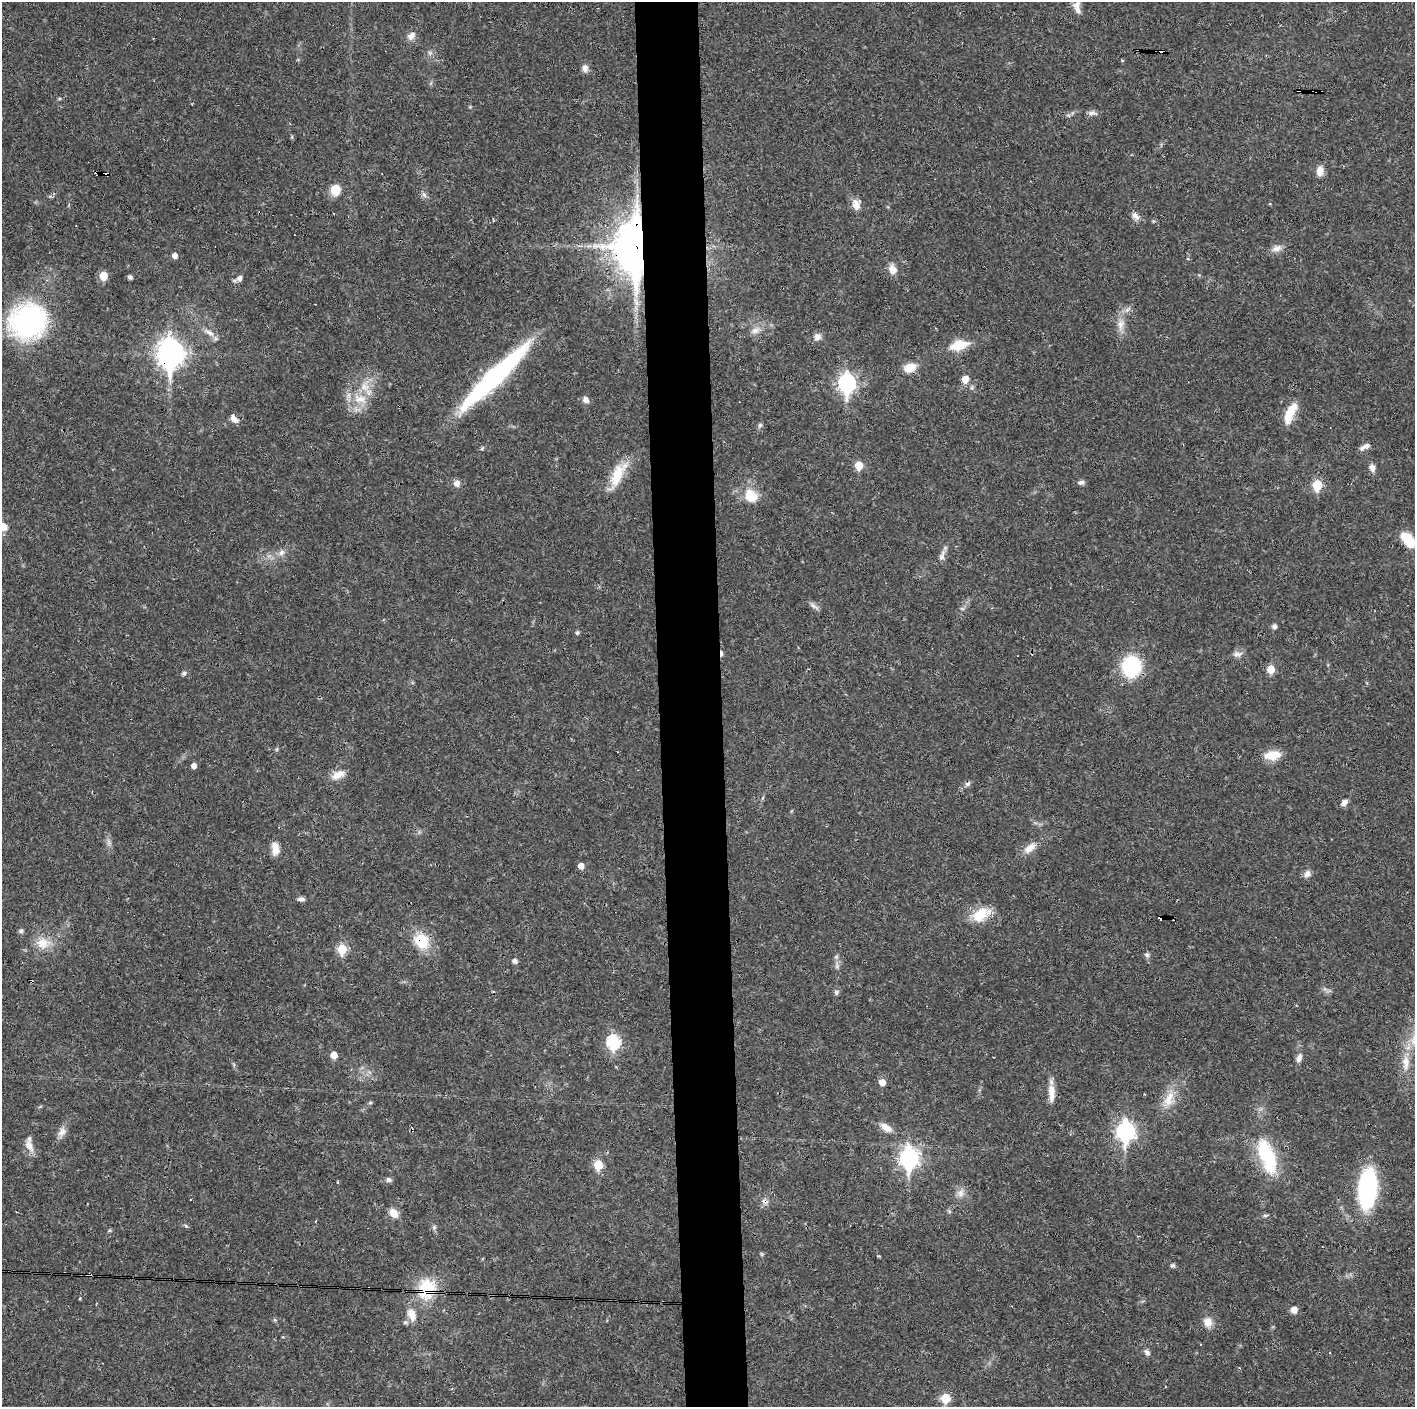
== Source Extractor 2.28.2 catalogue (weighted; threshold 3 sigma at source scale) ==
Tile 5 of 3 x 3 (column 2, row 2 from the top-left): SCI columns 1414-2826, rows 1406-2810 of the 4239 x 4216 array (HDU 1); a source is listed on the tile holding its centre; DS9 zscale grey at full resolution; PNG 1417 x 1409 px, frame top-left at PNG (2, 2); no overlay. Shown black and unused: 5% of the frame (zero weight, under 3 of 4 exposures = <1% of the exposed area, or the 3 px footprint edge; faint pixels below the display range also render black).
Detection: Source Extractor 2.28.2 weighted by HDU 2 'WHT'; one run over the whole footprint, this tile lists its part. Background 0.027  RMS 0.0023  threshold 0.0105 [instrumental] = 3 sigma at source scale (4.5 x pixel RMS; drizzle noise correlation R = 1.50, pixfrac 1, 0.05/0.05 arcsec/px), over >= 5 px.
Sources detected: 133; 1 inside a brighter object's white glare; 7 cosmic-ray / hot-pixel residue — not listed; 3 inside a brighter listed object's ellipse — not listed separately; the other 122 listed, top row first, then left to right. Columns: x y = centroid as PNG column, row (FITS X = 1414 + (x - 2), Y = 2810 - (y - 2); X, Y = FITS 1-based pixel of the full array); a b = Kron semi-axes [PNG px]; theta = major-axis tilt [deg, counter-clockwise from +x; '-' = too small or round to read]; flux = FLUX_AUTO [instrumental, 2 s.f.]
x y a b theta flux
1076 5 13 9 59 1.4
411 36 11 8 40 1.4
1162 51 4 4 - 2.9
430 53 7 4 -71 0.46
1122 60 5 3 - 0.22
585 68 10 8 -88 1.1
1314 91 9 3 -2 18
470 107 5 4 - 0.26
1092 113 12 6 -5 0.93
1320 171 13 8 85 1.7
105 173 6 3 1 2.8
335 190 12 11 - 3.4
424 195 8 5 -46 0.6
856 205 14 9 -73 2
1135 216 12 7 -42 1.2
636 247 19 12 -90 710
1277 248 15 7 18 1.4
175 256 5 4 - 1.4
892 269 12 9 -64 1.9
103 276 5 5 - 6.2
130 277 4 4 - 0.51
240 278 6 5 - 0.8
1127 310 8 5 45 0.76
28 321 25 23 29 54
1120 324 13 9 90 2
755 331 12 8 11 1.4
209 333 16 6 -35 1.5
817 337 10 9 - 1.2
959 345 20 10 14 5.4
170 353 12 9 -89 220
910 367 12 8 18 3.6
495 376 82 13 44 47
965 379 9 7 75 2
847 383 9 7 -89 73
365 387 14 11 -11 2.9
360 399 21 11 -9 3.9
586 400 9 7 -57 1
1290 413 25 9 66 5
234 419 11 6 -44 1.3
760 425 7 5 63 0.47
1367 446 8 7 - 0.86
482 448 7 3 38 0.34
859 465 6 5 - 5.4
1372 467 9 7 -70 1.2
618 474 37 14 62 6.2
1081 482 9 6 8 0.73
457 483 8 7 - 1.2
1317 485 6 5 - 11
751 496 14 12 -43 5
3 527 8 7 - 2.1
1408 540 16 8 -49 7.1
281 552 10 7 46 1.1
942 557 8 7 - 0.9
814 606 14 5 -30 0.82
962 608 6 4 -2 0.38
1274 626 6 6 - 0.73
577 633 6 5 - 0.35
1237 654 14 7 4 1
1131 666 18 16 79 17
1271 669 5 5 - 5.4
184 673 5 5 - 0.65
277 749 6 4 71 0.3
1272 755 19 10 6 4
194 766 5 5 - 1.2
338 775 20 9 24 2.4
967 784 8 6 15 0.62
762 798 6 3 70 0.3
1344 802 10 6 47 1
109 842 9 4 -71 0.66
1030 848 19 10 40 2.3
275 849 16 8 -86 2.2
581 866 5 5 - 1.9
1307 874 9 8 - 1.1
301 899 9 5 -7 0.76
981 914 26 15 31 5.5
1161 918 5 3 - 34
21 931 6 6 - 0.48
421 941 15 13 -47 8.1
43 943 21 15 0 4.1
342 949 6 5 - 9.9
1147 955 6 6 - 0.71
515 961 7 6 - 0.67
837 966 6 5 - 0.53
31 981 5 3 - 0.37
836 992 8 5 -76 0.51
1414 1039 25 9 65 4.7
613 1042 7 6 - 27
334 1055 5 5 - 2.9
1299 1058 11 6 68 1.1
1406 1063 22 9 -89 3.2
882 1082 6 5 - 2.4
1051 1093 23 8 -87 2.9
1168 1100 28 12 61 4.3
370 1103 6 4 18 0.29
886 1127 18 8 -30 2
1125 1131 9 8 - 81
62 1132 13 9 56 1.5
29 1146 16 9 -63 2.3
1267 1156 36 15 -72 16
909 1158 9 7 -90 99
598 1165 6 5 - 9.2
388 1180 7 6 - 0.66
338 1182 4 3 - 0.2
1367 1189 27 13 85 39
960 1193 11 9 61 1.5
393 1213 10 7 -51 2.7
1266 1215 10 3 9 0.4
186 1226 5 4 - 0.31
434 1227 7 5 71 0.5
762 1254 6 4 -35 0.29
1173 1265 6 6 - 0.49
90 1274 3 3 - 1.6
427 1289 25 20 75 10
80 1298 4 3 - 0.19
1294 1310 8 7 - 1.4
412 1315 18 11 -67 2.8
275 1320 5 4 - 0.32
1208 1322 12 11 - 2.1
1201 1345 3 2 - 0.28
1147 1352 9 6 -46 0.73
1330 1353 3 2 - 0.16
946 1398 6 6 - 8.3
Overlapping masked pixels (flux is a lower limit): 11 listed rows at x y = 1162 51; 1314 91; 105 173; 636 247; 170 353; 495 376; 1161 918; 421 941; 31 981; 90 1274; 427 1289
Isophote crosses this tile's border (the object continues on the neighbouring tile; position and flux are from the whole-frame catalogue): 3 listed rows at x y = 3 527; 1408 540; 1414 1039